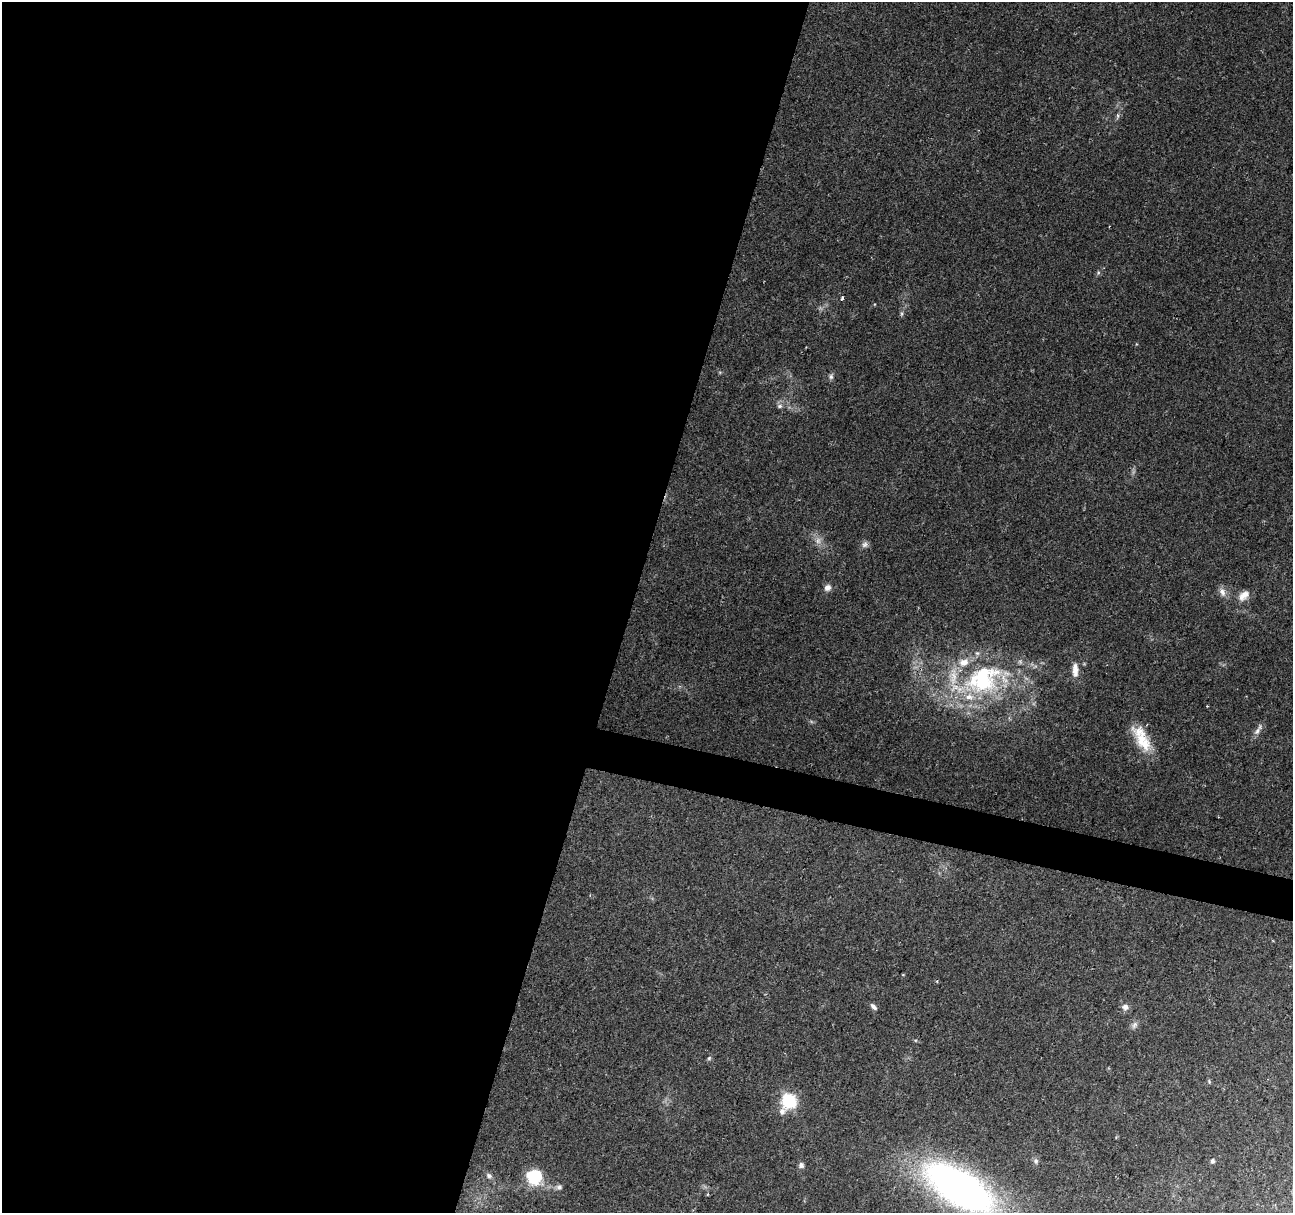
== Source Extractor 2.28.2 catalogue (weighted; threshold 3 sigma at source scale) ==
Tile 5 of 4 x 4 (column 1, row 2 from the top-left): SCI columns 1-1291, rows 2645-3855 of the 5170 x 5350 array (HDU 1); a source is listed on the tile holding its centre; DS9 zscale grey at full resolution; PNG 1295 x 1215 px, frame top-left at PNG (2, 2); no overlay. Shown black and unused: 51% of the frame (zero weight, under 2 of 3 exposures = <1% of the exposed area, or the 3 px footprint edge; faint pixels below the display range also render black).
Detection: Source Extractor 2.28.2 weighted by HDU 2 'WHT'; one run over the whole footprint, this tile lists its part. Background 0.0675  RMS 0.0084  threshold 0.0376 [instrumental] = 3 sigma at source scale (4.5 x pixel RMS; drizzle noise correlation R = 1.50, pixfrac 1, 0.0396/0.0396 arcsec/px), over >= 5 px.
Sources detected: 35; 1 too faint to see at this stretch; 1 inside a brighter object's white glare — not listed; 5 inside a brighter listed object's ellipse — not listed separately; the other 28 listed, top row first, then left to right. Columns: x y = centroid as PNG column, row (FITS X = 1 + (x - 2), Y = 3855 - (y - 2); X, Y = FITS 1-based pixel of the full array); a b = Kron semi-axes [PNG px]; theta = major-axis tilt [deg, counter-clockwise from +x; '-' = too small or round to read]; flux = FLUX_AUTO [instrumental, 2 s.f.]
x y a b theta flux
1118 116 7 4 -90 1.5
842 298 4 3 - 2.6
902 314 6 4 89 1.4
831 377 7 6 - 2.2
780 406 8 6 1 2.3
865 544 9 7 63 2.9
827 587 8 8 - 4.2
1222 592 13 8 -67 5.1
1244 595 17 10 43 7.4
1075 670 20 8 -90 7.3
983 682 62 35 16 120
1257 731 13 6 52 4
1142 738 37 14 -61 25
937 981 4 3 - 0.76
873 1007 9 5 -45 2.7
1125 1007 8 7 - 3.8
1134 1025 11 6 54 2.9
709 1058 7 4 46 1.3
1209 1081 6 4 -58 1
789 1101 7 6 - 150
782 1111 10 7 49 4.4
1036 1161 7 7 - 2
1212 1161 6 5 - 1.7
801 1165 8 7 - 2.5
489 1176 8 6 -27 2.3
532 1179 22 13 -33 20
559 1187 8 7 - 2.5
960 1188 54 25 -31 490
Isophote crosses this tile's border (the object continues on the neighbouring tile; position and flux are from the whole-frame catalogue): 1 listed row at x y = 960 1188